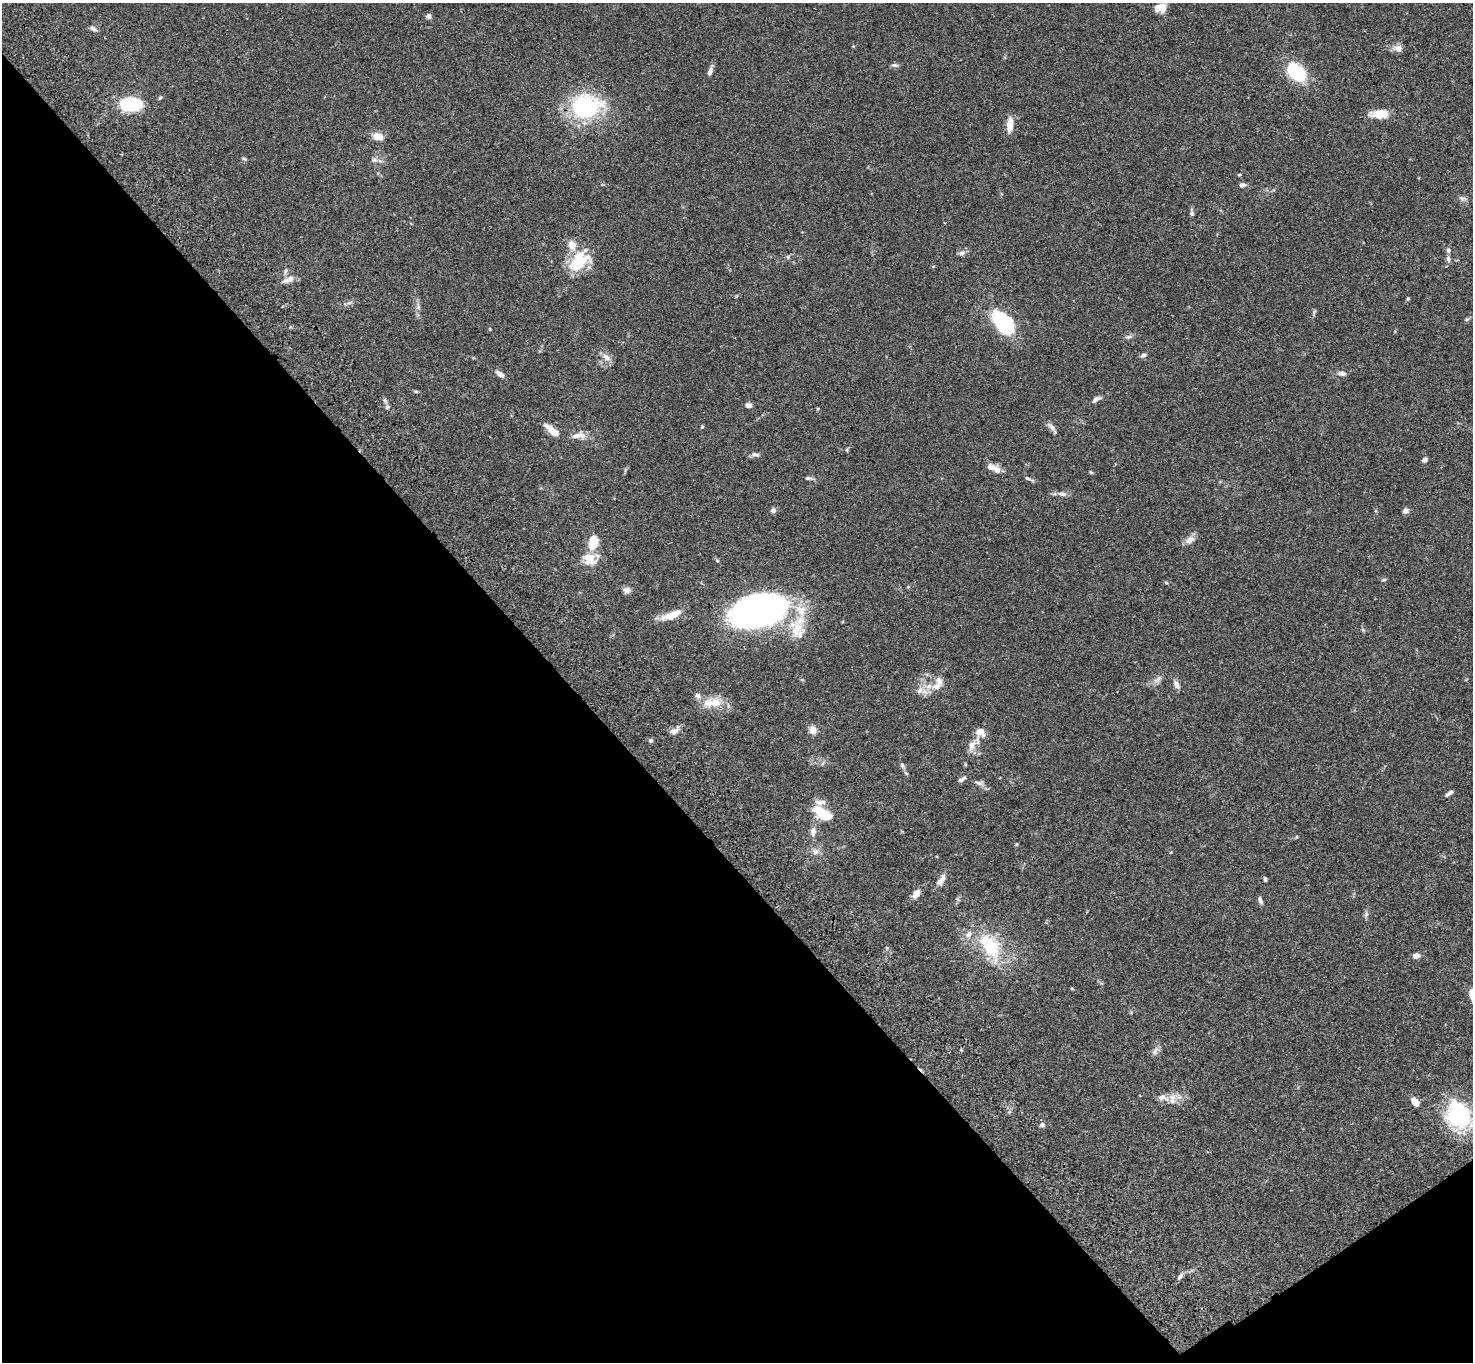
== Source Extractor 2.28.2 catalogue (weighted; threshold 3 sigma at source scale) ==
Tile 14 of 4 x 4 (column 2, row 4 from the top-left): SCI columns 1577-3047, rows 381-1740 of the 6094 x 6064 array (HDU 1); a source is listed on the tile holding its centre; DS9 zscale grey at full resolution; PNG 1475 x 1364 px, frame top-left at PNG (2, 3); no overlay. Shown black and unused: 40% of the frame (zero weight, under 3 of 4 exposures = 6% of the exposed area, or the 3 px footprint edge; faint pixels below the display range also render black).
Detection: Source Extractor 2.28.2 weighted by HDU 2 'WHT'; one run over the whole footprint, this tile lists its part. Background 0.0621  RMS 0.0055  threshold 0.0245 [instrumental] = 3 sigma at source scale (4.5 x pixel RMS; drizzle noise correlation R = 1.50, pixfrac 1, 0.05/0.05 arcsec/px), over >= 5 px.
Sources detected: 112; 1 inside a brighter object's white glare — not listed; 14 inside a brighter listed object's ellipse — not listed separately; the other 97 listed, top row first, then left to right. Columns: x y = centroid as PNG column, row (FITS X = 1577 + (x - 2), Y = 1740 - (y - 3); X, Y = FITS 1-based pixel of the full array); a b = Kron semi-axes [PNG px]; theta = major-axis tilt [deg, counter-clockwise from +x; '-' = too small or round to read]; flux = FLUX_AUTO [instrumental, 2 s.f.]
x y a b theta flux
1161 8 14 10 7 5.3
428 16 6 6 - 1.5
93 28 9 6 -32 1.8
1398 48 10 8 -18 3.4
894 65 9 5 -5 1.3
710 71 10 5 68 2.2
1296 72 24 16 -45 23
131 104 16 10 2 42
586 107 29 22 7 61
1379 114 23 10 1 7.4
1010 124 17 7 86 6.1
377 137 9 7 -19 6.7
244 159 7 4 -19 0.7
374 160 8 6 0 1.4
1242 185 7 5 9 1.6
1462 198 11 5 -12 1.5
1192 213 8 5 -80 1.5
572 245 5 5 - 12
1448 250 6 6 - 1.5
962 253 8 7 - 1.9
1448 259 9 6 -80 1.6
579 264 35 15 31 15
285 271 12 4 79 1.6
290 279 13 9 36 3.4
1408 299 4 4 - 0.58
349 303 9 4 19 1.1
418 307 8 5 -84 1.5
1467 319 5 5 - 0.76
1004 324 20 12 -51 55
490 329 4 4 - 0.46
1129 337 9 5 10 1.4
1143 355 8 5 26 1.4
606 357 12 8 -47 3.4
1342 373 9 6 -6 2.2
500 374 10 6 -35 2.5
416 391 7 3 -8 0.7
1096 399 14 6 28 2.1
385 401 8 4 -46 1.3
748 405 7 5 -4 2.2
702 427 4 4 - 0.57
1052 427 15 6 -42 2.3
552 430 19 6 -41 6.8
578 435 21 8 8 4.2
847 450 6 3 -72 0.56
755 454 12 5 -12 1.6
1425 460 7 5 43 1.4
991 467 7 6 - 4.1
1091 472 5 4 - 0.56
808 478 9 5 -4 1.2
1028 478 8 5 -19 1
1062 494 12 7 -13 2.2
773 510 6 6 - 1.5
1405 511 7 6 - 1.9
1190 540 14 9 32 3
593 542 18 11 77 9.3
1384 580 7 4 9 0.68
1166 583 5 3 - 0.51
627 590 9 8 - 2.1
756 609 49 28 13 210
675 614 26 8 20 8.2
796 630 28 15 83 14
1363 630 6 4 -45 0.72
1157 680 14 6 41 2.4
1176 685 10 6 -62 2.8
936 686 14 9 11 4.5
920 690 13 8 50 3.2
698 696 10 6 -38 1.9
714 703 18 15 14 8.6
813 730 9 8 - 3.8
674 731 11 7 22 2.9
980 732 12 11 - 5
651 740 6 5 - 0.87
972 745 16 8 62 4.8
965 764 5 3 - 0.47
902 765 8 5 -73 1.2
906 773 6 5 - 0.76
961 780 9 6 26 1.5
979 783 13 6 -1 1.9
1449 793 9 3 34 1.5
822 813 22 11 -34 15
813 832 11 7 -86 2.8
1296 837 5 3 - 0.45
1016 844 5 3 - 0.51
815 851 9 8 - 2.4
1265 879 5 3 - 0.98
941 880 17 7 58 3.4
916 893 11 7 54 3.7
1260 900 9 4 -67 1.6
1366 914 7 6 - 1.2
991 948 39 25 -75 27
1416 956 7 6 - 2.8
1155 1051 13 5 54 1.9
1172 1099 16 10 -89 4.2
1415 1102 10 6 -55 4.1
1458 1115 33 27 -62 43
1042 1125 6 5 - 1.4
1180 1277 9 5 53 1.6
Overlapping masked pixels (flux is a lower limit): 1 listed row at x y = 756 609